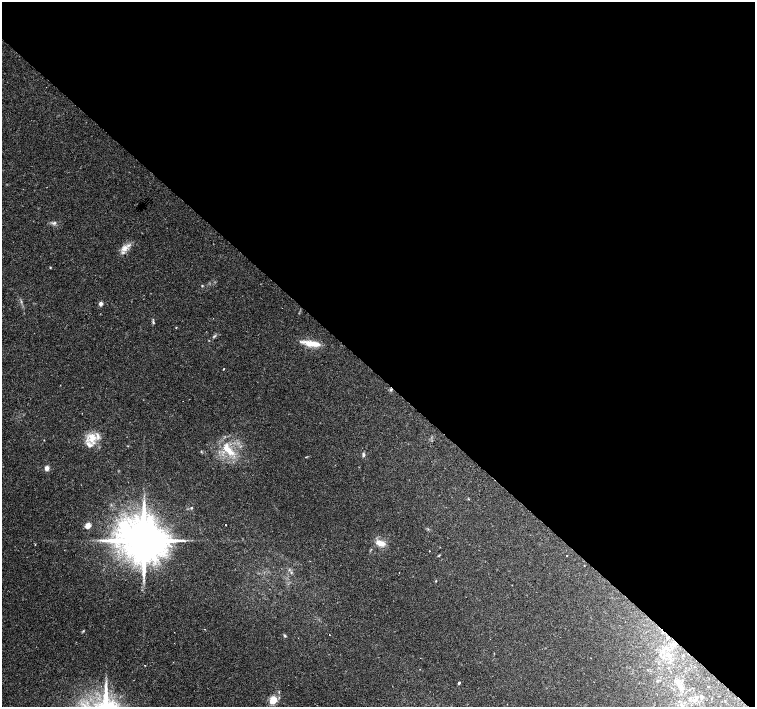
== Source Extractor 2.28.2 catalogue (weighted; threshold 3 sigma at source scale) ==
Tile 3 of 4 x 4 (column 3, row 1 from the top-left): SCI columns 3022-4527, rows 4463-5871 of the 6035 x 6035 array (HDU 1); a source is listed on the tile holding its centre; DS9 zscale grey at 2 x 2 block average (1 PNG px = mean of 2 x 2 image px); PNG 757 x 709 px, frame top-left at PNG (2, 2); no overlay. Shown black and unused: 53% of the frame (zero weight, under 2 of 3 exposures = <1% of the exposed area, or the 3 px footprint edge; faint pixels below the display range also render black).
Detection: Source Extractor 2.28.2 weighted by HDU 2 'WHT'; one run over the whole footprint, this tile lists its part. Background 0.0488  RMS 0.0036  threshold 0.0161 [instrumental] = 3 sigma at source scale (4.5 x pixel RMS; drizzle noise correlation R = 1.50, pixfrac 1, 0.0396/0.0396 arcsec/px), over >= 5 px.
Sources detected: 44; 1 cosmic-ray / hot-pixel residue — not listed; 4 inside a brighter listed object's ellipse — not listed separately; the other 39 listed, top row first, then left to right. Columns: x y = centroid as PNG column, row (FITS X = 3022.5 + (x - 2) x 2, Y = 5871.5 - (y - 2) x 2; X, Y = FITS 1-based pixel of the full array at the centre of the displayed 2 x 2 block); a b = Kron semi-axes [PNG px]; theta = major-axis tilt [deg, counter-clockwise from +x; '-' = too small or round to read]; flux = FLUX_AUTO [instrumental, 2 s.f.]
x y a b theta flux
54 223 5 3 - 1.3
124 248 10 7 40 6.1
50 267 3 2 - 0.54
202 285 2 2 - 0.7
101 304 3 2 - 6.3
153 322 5 3 - 1.1
176 327 2 2 - 0.45
214 336 4 2 - 0.8
310 343 20 7 -10 11
223 369 2 2 - 0.79
391 390 4 3 - 1.2
92 438 11 11 - 12
229 450 18 7 -48 15
363 455 5 4 - 1.6
47 468 3 2 - 12
191 508 3 3 - 0.88
88 525 3 3 - 15
225 525 2 2 - 0.7
144 540 11 10 - 5200
380 543 13 6 -16 7.4
35 545 2 2 - 0.4
429 551 2 2 - 0.52
439 555 4 2 - 0.61
567 555 2 2 - 0.4
291 572 3 3 - 0.8
436 581 3 2 - 0.45
204 629 2 2 - 1.2
83 631 3 2 - 0.66
285 636 4 3 - 0.98
660 654 4 3 - 0.84
145 665 2 2 - 0.39
679 680 4 3 - 1.4
657 681 3 2 - 0.47
459 683 2 2 - 2.1
680 687 5 4 - 2.5
689 689 3 2 - 0.41
695 699 5 3 - 2.3
273 700 3 3 - 22
681 705 6 3 -58 1.8
Overlapping masked pixels (flux is a lower limit): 1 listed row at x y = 391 390
Diffuse or blended objects may show on this block-average render without a row.